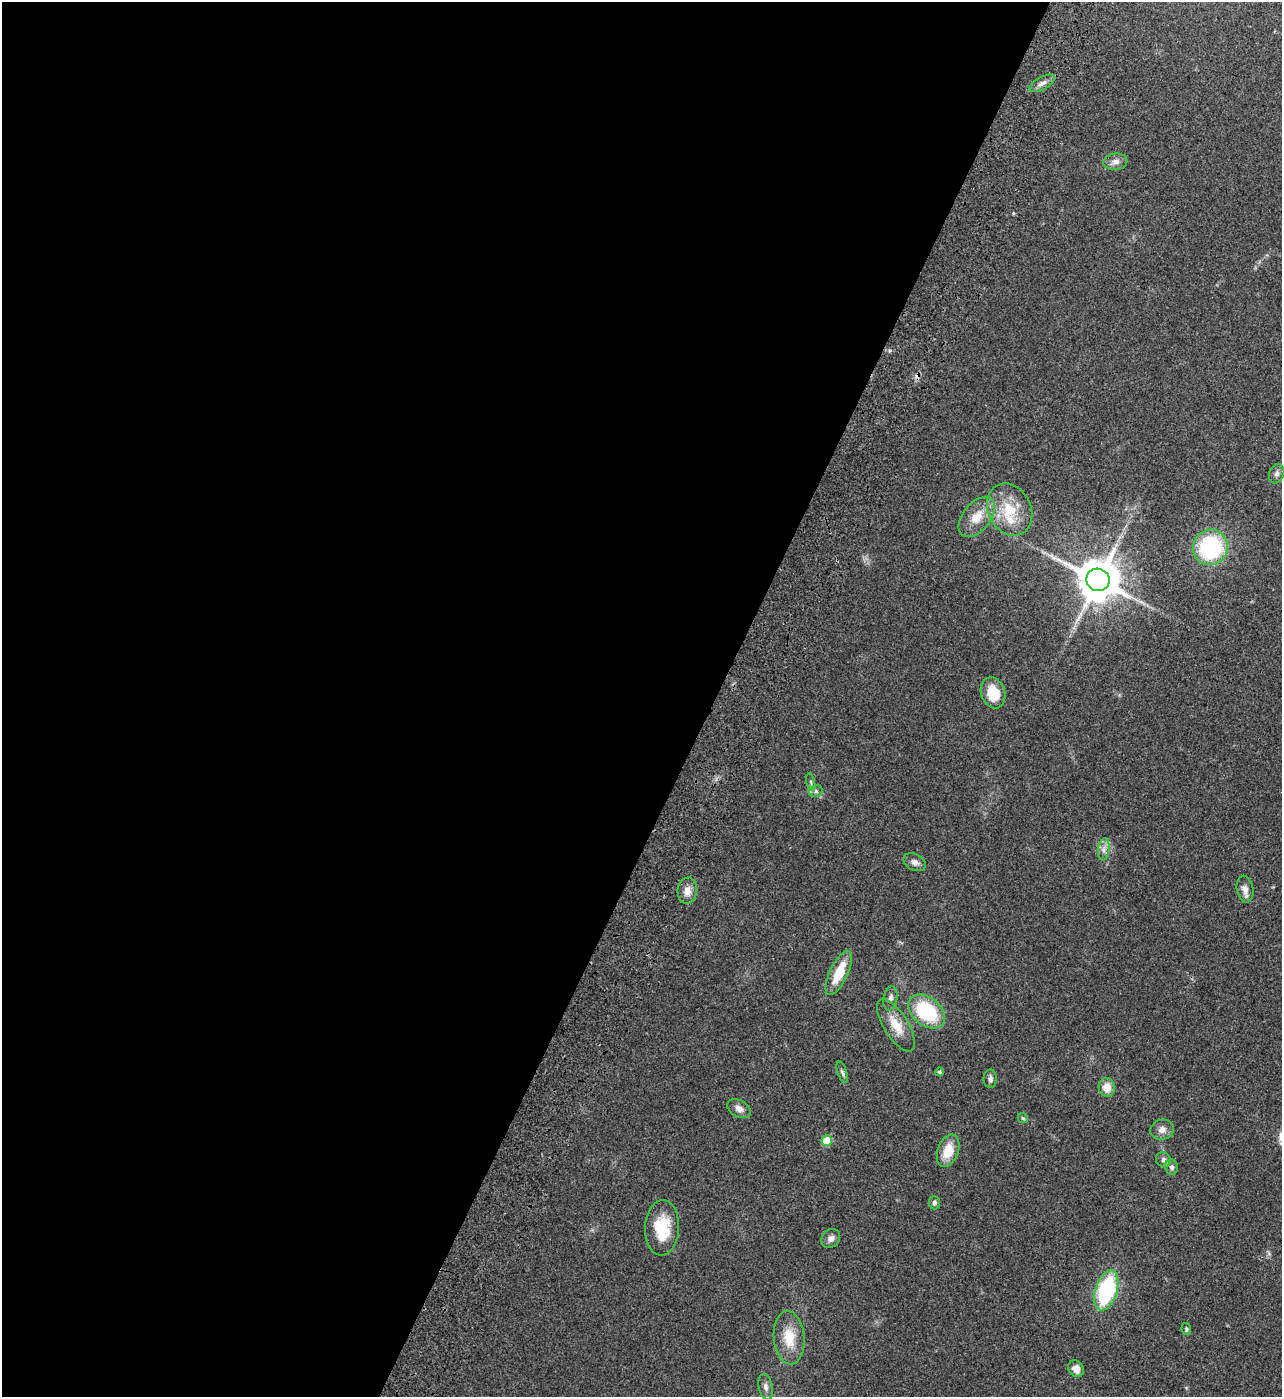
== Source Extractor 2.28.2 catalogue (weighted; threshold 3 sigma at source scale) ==
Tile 5 of 4 x 4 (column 1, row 2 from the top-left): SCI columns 370-1649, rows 2995-4389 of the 5987 x 5985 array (HDU 1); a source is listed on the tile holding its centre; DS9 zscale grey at full resolution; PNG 1284 x 1399 px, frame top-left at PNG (2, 2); each listed source drawn as its Kron ellipse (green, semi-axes under 4 px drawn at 4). Shown black and unused: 56% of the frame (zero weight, under 3 of 4 exposures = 13% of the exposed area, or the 3 px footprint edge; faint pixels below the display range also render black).
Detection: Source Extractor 2.28.2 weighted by HDU 2 'WHT'; one run over the whole footprint, this tile lists its part. Background 0.133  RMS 0.0074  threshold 0.0332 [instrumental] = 3 sigma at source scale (4.5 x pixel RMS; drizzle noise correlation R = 1.50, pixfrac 1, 0.05/0.05 arcsec/px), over >= 5 px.
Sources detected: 39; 1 cosmic-ray / hot-pixel residue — neither listed nor drawn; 1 inside a brighter listed object's ellipse — not listed separately; the other 37 listed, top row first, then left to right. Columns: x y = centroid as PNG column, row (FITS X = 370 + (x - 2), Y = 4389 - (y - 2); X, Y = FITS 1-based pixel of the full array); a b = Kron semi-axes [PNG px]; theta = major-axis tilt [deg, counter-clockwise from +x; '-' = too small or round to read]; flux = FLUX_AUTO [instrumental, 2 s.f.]
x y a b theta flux
1042 83 14 6 28 3.6
1115 162 12 8 6 4.2
1277 474 10 7 71 2.6
1010 510 27 21 -64 24
977 517 23 13 51 13
1210 547 18 17 - 72
1098 580 12 11 - 2700
993 693 16 12 -71 17
811 782 9 3 -77 1.4
816 791 7 5 15 1.9
1104 849 11 5 83 3.4
915 862 12 8 -28 4
1245 889 13 8 -78 4.5
687 891 13 9 84 5.6
839 973 24 9 64 19
890 998 12 6 78 3.1
927 1011 20 14 -38 47
896 1025 30 12 -58 14
842 1072 11 4 -72 1.7
939 1072 4 4 - 1.4
990 1079 9 6 -89 2.7
1107 1087 9 8 - 8.6
739 1109 13 8 -30 4.2
1023 1118 5 4 - 0.97
1162 1130 12 10 17 4.6
827 1141 5 5 - 22
948 1151 17 10 70 14
1163 1160 8 7 - 2.6
1172 1167 7 6 - 2.3
934 1203 6 5 - 2
662 1228 27 17 87 25
831 1238 10 8 47 3.7
1106 1290 20 11 72 67
1186 1329 6 4 -80 1.2
789 1338 27 15 -85 18
1076 1369 9 7 -54 4.5
766 1387 13 7 -78 3.1